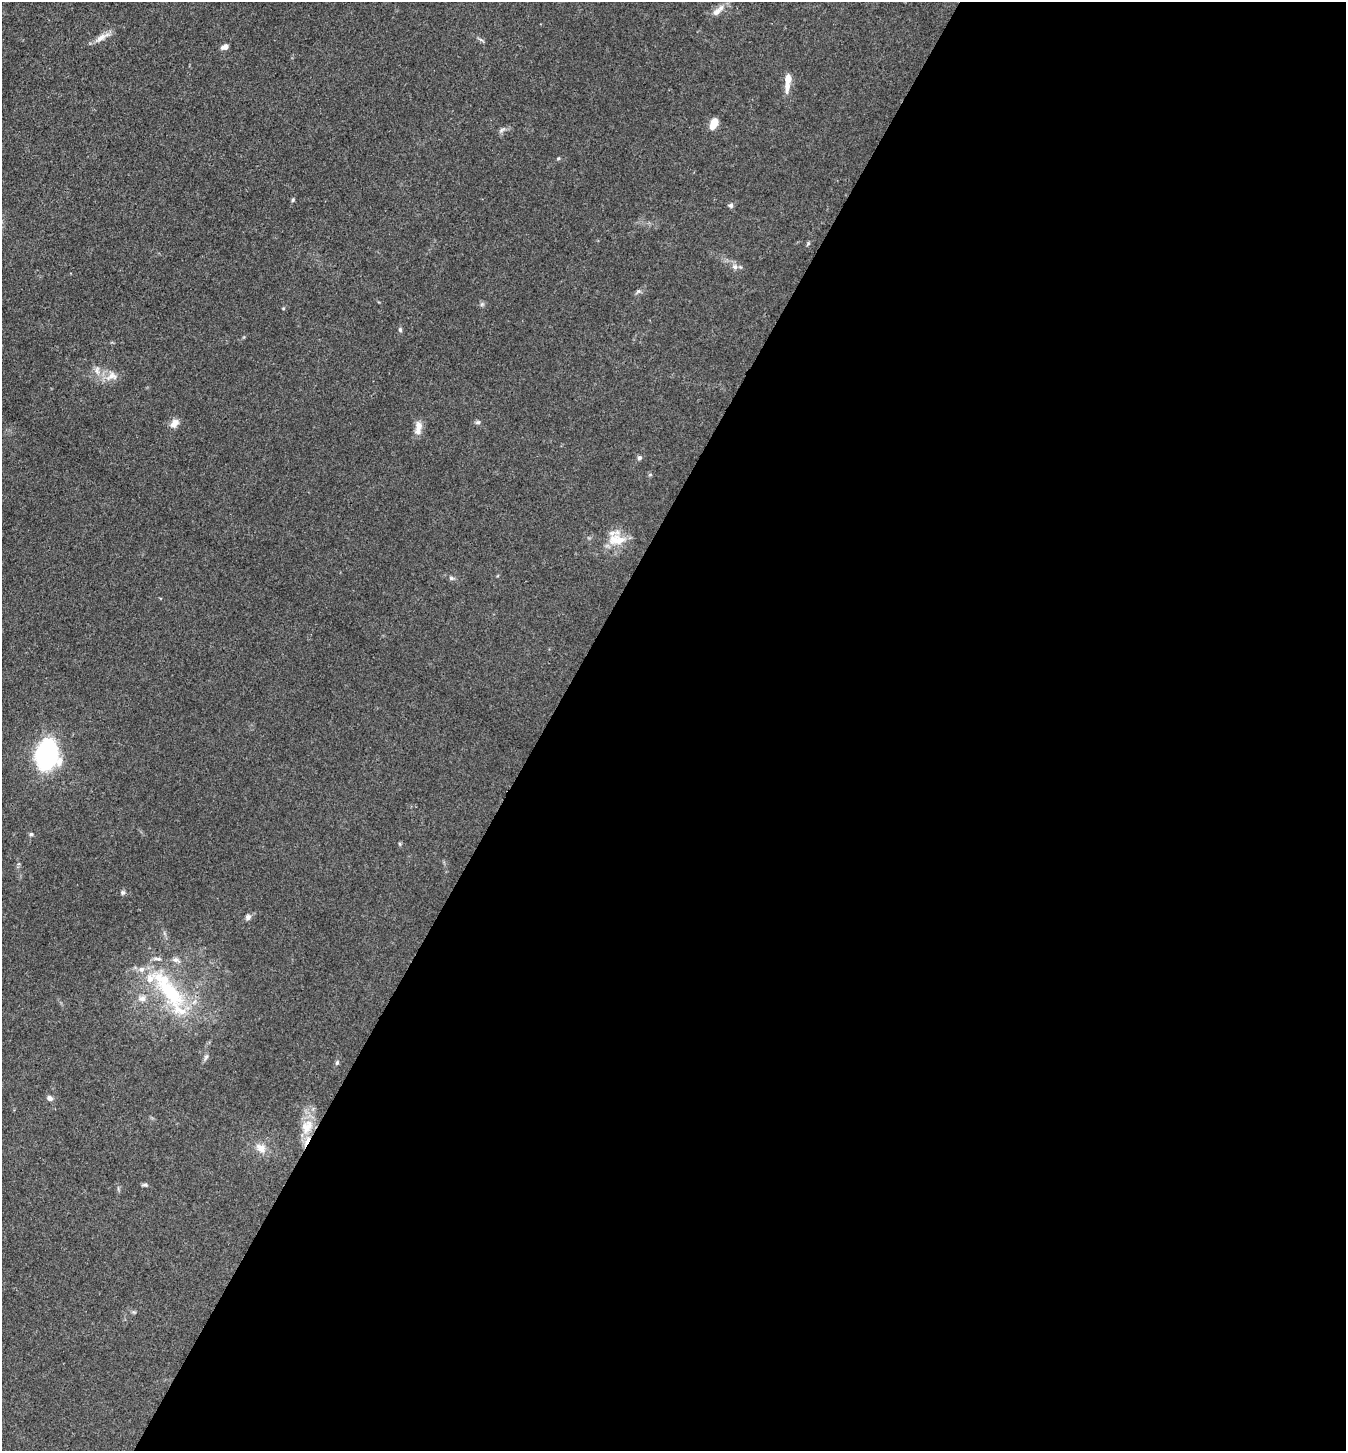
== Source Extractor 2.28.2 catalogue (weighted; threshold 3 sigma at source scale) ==
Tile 12 of 4 x 4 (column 4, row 3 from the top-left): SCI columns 4317-5660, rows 1452-2900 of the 5807 x 5801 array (HDU 1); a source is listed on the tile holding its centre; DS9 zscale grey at full resolution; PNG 1348 x 1453 px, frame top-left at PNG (2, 2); no overlay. Shown black and unused: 59% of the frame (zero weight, under 3 of 4 exposures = <1% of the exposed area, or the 3 px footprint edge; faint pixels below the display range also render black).
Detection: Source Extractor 2.28.2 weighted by HDU 2 'WHT'; one run over the whole footprint, this tile lists its part. Background 0.0739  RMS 0.0061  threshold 0.0276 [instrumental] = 3 sigma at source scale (4.5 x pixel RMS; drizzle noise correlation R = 1.50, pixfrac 1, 0.05/0.05 arcsec/px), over >= 5 px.
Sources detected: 43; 8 inside a brighter listed object's ellipse — not listed separately; the other 35 listed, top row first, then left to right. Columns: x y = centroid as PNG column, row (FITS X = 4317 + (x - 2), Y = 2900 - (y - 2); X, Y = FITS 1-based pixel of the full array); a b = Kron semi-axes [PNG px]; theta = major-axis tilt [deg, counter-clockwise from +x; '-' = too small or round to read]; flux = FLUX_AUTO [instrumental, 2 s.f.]
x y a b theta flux
716 12 16 8 34 4.7
101 37 18 7 34 5.2
481 40 7 4 -19 1.1
225 47 9 6 21 2.5
788 79 13 8 85 5
714 123 9 5 65 13
502 130 8 4 45 1.4
293 200 5 4 - 0.85
731 205 7 6 - 1.4
735 267 7 7 - 2.3
638 291 7 5 21 1.3
482 304 6 5 - 1.1
400 330 6 5 - 1.1
97 370 12 6 -84 3.2
112 376 18 11 15 6.8
478 422 7 5 -19 1.2
174 423 12 8 47 4.5
418 428 18 8 82 5.3
639 458 5 5 - 1.6
617 540 24 19 1 14
451 578 7 6 - 1.3
47 754 18 13 84 140
31 834 5 5 - 0.97
400 844 6 3 -71 0.72
123 892 6 6 - 1.2
248 917 8 7 - 2
176 960 12 6 -19 2.5
170 993 54 22 -48 54
142 999 12 8 -2 3.8
206 1057 8 5 59 1.5
337 1063 6 5 - 1.1
50 1098 7 6 - 2.1
307 1127 22 15 65 13
261 1148 16 10 -36 5.8
145 1185 9 4 -6 1.2